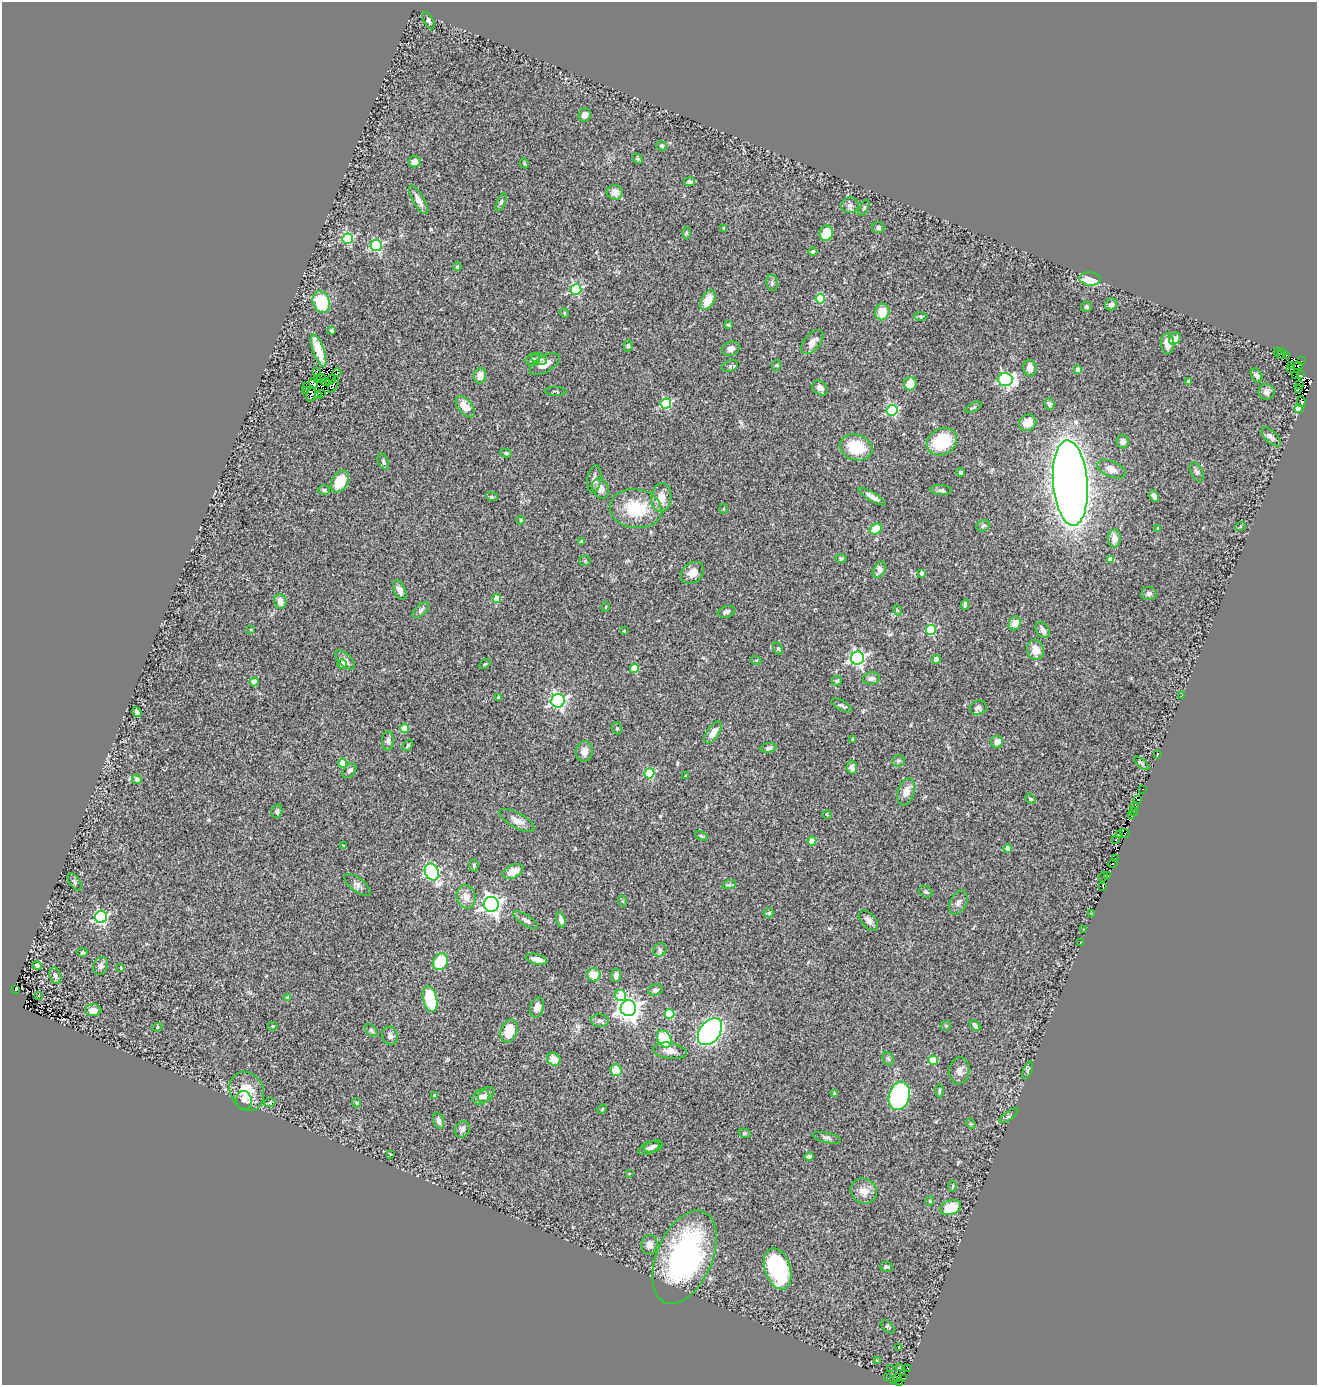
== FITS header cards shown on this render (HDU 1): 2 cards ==
NAXIS1  =                 1315
NAXIS2  =                 1383

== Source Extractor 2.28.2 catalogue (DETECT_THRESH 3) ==
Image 1315 x 1383 px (HDU 1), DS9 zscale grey, 1 PNG px = 1 image px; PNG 1319 x 1387 px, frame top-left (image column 1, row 1383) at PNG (2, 2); each listed source drawn as its Kron ellipse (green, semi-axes under 4 px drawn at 4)
Background 0.786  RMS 0.093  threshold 0.28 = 3 sigma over >= 5 px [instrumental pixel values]
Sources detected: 303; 14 with non-positive FLUX_AUTO (blend fragments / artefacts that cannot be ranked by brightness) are neither listed nor drawn; the other 289 listed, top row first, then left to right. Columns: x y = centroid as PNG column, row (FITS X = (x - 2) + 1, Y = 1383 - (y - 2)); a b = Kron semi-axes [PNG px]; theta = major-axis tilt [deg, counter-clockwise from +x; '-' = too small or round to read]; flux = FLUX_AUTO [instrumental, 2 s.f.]
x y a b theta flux
428 21 9 4 -63 14
585 115 7 6 - 28
662 146 5 4 - 10
638 159 6 4 -45 7
415 162 6 5 - 40
524 163 5 3 - 6.2
689 182 6 4 -5 18
615 192 8 7 - 57
418 200 16 5 -61 44
501 202 10 4 66 11
850 205 9 8 - 25
864 208 9 4 65 10
724 228 4 3 - 6.5
878 228 6 5 - 14
687 233 6 4 -90 9.1
826 233 8 6 73 130
347 239 5 5 - 520
376 245 5 5 - 670
813 252 4 4 - 11
457 267 4 4 - 13
1090 279 11 6 -4 110
772 283 8 6 -81 13
576 289 5 5 - 550
820 299 5 4 - 230
708 300 11 6 61 100
321 302 11 8 -69 320
1111 304 6 5 - 23
1086 307 5 5 - 11
882 312 8 7 - 94
564 313 5 4 - 5.9
920 316 7 3 -1 7.6
729 325 4 2 - 6.6
332 331 4 3 - 18
1175 339 6 5 - 29
812 342 14 7 49 50
1168 344 10 6 -89 52
628 346 6 4 78 8
731 349 9 7 21 25
319 351 17 5 -70 92
1277 351 3 2 - 5.6
1281 354 5 3 - 330
1286 356 3 2 - 120
539 359 8 6 -13 18
533 360 7 6 - 20
1302 361 3 2 - 73
545 364 17 8 29 73
777 365 5 3 - 5.6
1291 365 3 2 - 74
730 366 8 5 23 13
1298 366 5 3 - 100
1030 368 8 6 -87 43
1291 369 3 2 - 29
1078 370 4 4 - 53
317 372 4 2 - 9.6
337 373 4 3 - 11
1300 375 3 2 - 220
480 376 8 6 85 57
1257 376 8 5 -62 16
1295 376 3 2 - 2.7
321 378 4 2 - 6.7
318 380 3 3 - 3.5
331 380 6 2 39 11
1005 380 7 6 - 1000
325 381 2 2 - 0.41
1189 382 3 3 - 18
314 383 5 2 - 15
334 384 9 2 64 4
910 384 7 6 - 88
1300 384 3 2 - 16
307 386 2 2 - 6.9
820 388 8 6 -43 32
1299 389 4 3 - 53
306 391 3 2 - 14
556 391 11 3 -2 8.9
1266 392 8 7 - 26
321 393 2 2 - 3.3
311 394 7 4 75 5.2
318 395 4 2 - 8.1
1301 402 5 3 - 130
666 404 5 5 - 490
1049 404 6 5 - 13
465 407 12 7 -51 84
973 407 9 3 27 8.4
1299 409 4 4 - 60
892 410 5 5 - 610
1028 423 9 7 32 71
1271 437 12 5 -44 25
942 442 16 13 30 260
1123 442 7 6 - 18
856 447 17 13 -17 230
506 453 6 4 -11 9.8
383 462 8 5 -67 15
1112 469 15 7 -23 49
960 472 4 4 - 13
1197 472 10 6 -63 17
594 479 14 7 81 27
340 481 12 8 60 150
1070 483 43 17 -85 9000
601 488 10 8 -66 56
324 490 6 5 - 11
941 490 10 5 -4 15
1154 496 6 4 -63 27
492 497 6 4 -18 7.3
872 497 15 4 -31 34
661 498 14 10 84 79
636 509 26 19 -8 290
723 509 5 3 - 5.5
521 520 4 3 - 5.1
983 526 7 5 30 13
1240 527 5 3 - 5.9
1158 528 4 4 - 6.5
876 529 6 5 - 120
1114 538 9 6 88 51
582 541 4 4 - 9
841 558 6 4 1 8.3
1110 559 4 4 - 45
585 561 5 5 - 9.4
879 570 9 5 61 38
692 573 12 10 41 52
922 573 4 4 - 20
400 590 10 5 -66 34
1149 594 8 6 5 18
497 598 4 4 - 94
280 601 7 6 - 49
965 605 5 4 - 17
606 607 5 3 - 4.3
421 610 10 5 44 19
897 610 5 3 - 6.2
727 612 9 5 17 16
1015 623 7 6 - 54
251 630 4 3 - 5.2
931 630 5 5 - 350
1043 630 9 6 -52 26
624 631 2 2 - 4.6
778 648 6 4 -61 10
1035 650 10 8 -76 60
857 658 6 6 - 1500
936 659 4 4 - 54
345 660 12 6 -44 29
756 660 5 3 - 5.5
342 664 5 4 - 31
485 664 6 3 35 6.9
634 668 4 4 - 190
871 678 8 6 6 25
837 681 5 4 - 10
254 682 4 4 - 61
1182 695 2 2 - 20
499 697 4 3 - 16
558 701 7 6 - 1400
842 705 11 5 -28 16
978 708 8 7 - 23
137 712 5 4 - 16
405 728 4 4 - 72
617 728 6 4 -70 9.4
713 732 13 6 53 46
853 739 4 3 - 8.7
388 741 9 6 89 19
997 742 6 5 - 45
408 745 6 3 47 9
769 748 8 4 6 15
584 751 10 8 78 46
1157 754 3 2 - 8.1
898 761 6 5 - 13
343 763 4 4 - 150
1142 763 9 4 -39 11
852 767 6 5 - 29
349 771 8 5 47 21
649 773 5 5 - 430
686 775 4 3 - 5.5
137 779 5 4 - 20
1143 789 3 2 - 7
906 792 14 8 73 54
1030 799 6 4 -42 10
1138 800 4 2 - 120
1135 806 4 3 - 11
277 811 7 5 74 12
1134 811 4 2 - 71
827 815 5 3 - 4.8
1132 816 4 2 - 110
517 820 20 7 -28 46
1125 833 5 3 - 50
1120 835 3 2 - 17
701 836 7 3 -25 8
1116 840 3 2 - 7.9
812 841 4 4 - 120
344 846 3 2 - 6.8
1008 848 4 4 - 43
1115 858 3 2 - 45
1113 864 5 2 - 58
474 866 6 4 89 10
513 871 11 6 25 80
432 872 9 6 -66 810
1103 876 5 2 - 14
1108 876 3 2 - 46
75 882 10 5 -57 12
357 885 16 6 -38 28
729 885 7 4 18 12
1103 887 4 2 - 25
926 892 7 5 -30 11
466 897 12 9 -79 55
622 901 6 3 -71 6.9
958 903 13 8 64 28
491 904 7 7 - 2900
769 913 5 4 - 8.7
1092 914 3 2 - 5.6
101 917 6 6 - 1000
526 920 14 5 -32 22
561 920 8 4 -75 24
868 920 12 7 -48 30
1083 929 2 2 - 3.3
1081 942 2 2 - 28
660 950 7 6 - 16
82 952 5 4 - 7.5
536 959 11 5 -14 38
440 962 9 7 57 230
37 966 5 3 - 13
101 966 9 7 65 24
121 968 3 3 - 4.6
594 975 7 6 - 80
616 975 7 5 84 21
55 976 8 5 -70 19
16 989 4 2 - 14
655 990 7 5 14 15
39 995 3 2 - 3.4
621 996 6 5 - 210
288 998 4 4 - 47
430 999 13 7 -76 280
537 1007 10 6 74 38
628 1008 8 7 - 4400
93 1010 8 6 2 44
670 1014 5 5 - 270
600 1021 9 6 -5 19
975 1025 6 4 -51 16
273 1026 5 4 - 7.1
946 1026 5 5 - 7
157 1027 5 4 - 6.4
371 1030 7 5 -48 12
509 1031 12 8 71 140
710 1032 15 10 52 1500
390 1036 9 8 - 22
664 1039 9 6 -61 240
670 1051 17 8 -9 54
554 1059 7 6 - 64
888 1059 7 5 -68 12
933 1060 4 4 - 230
616 1070 6 5 - 95
1028 1070 9 4 67 12
959 1071 13 10 83 37
247 1091 20 16 -63 150
939 1091 7 3 89 8.4
834 1094 4 3 - 7.6
486 1095 9 6 43 36
435 1096 4 3 - 11
899 1096 14 10 76 720
481 1097 9 7 34 26
244 1100 9 8 - 35
270 1102 6 3 20 7.8
356 1103 4 4 - 7.4
602 1109 5 4 - 7.1
1009 1116 11 4 36 11
439 1121 8 5 -74 24
971 1124 5 4 - 7.1
462 1129 8 7 - 22
745 1133 6 4 -20 8.6
827 1138 14 5 -13 20
653 1146 9 5 18 20
649 1148 11 6 22 28
391 1154 3 2 - 7.2
809 1156 5 4 - 13
629 1174 3 2 - 4
953 1186 5 3 - 6.3
864 1191 14 12 -31 58
930 1201 5 4 - 6.9
951 1208 11 7 21 150
649 1245 10 8 79 37
684 1257 49 28 67 1300
886 1267 6 5 - 13
778 1269 21 13 -72 540
888 1327 8 4 -42 10
899 1348 3 3 - 17
877 1361 3 2 - 5.4
891 1368 2 2 - 9.6
900 1368 3 2 - 6.5
907 1368 3 2 - 5.2
898 1377 2 2 - 32
887 1378 3 2 - 3.8
904 1378 3 2 - 37
894 1380 2 2 - 5.8
900 1383 4 2 - 3.6
At the frame edge (FLAGS 8, measured only in part): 1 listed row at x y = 900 1383
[14 non-positive-flux detections neither listed nor drawn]